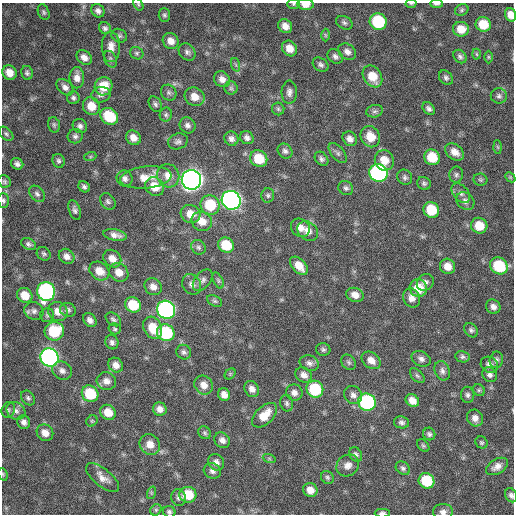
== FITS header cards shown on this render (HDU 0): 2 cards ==
NAXIS1  =                  512 / Axis length
NAXIS2  =                  512 / Axis length

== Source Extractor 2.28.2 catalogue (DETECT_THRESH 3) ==
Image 512 x 512 px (HDU 0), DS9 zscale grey, 1 PNG px = 1 image px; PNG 516 x 516 px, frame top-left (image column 1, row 512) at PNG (2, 3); each listed source drawn as its Kron ellipse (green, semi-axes under 4 px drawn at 4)
Background 399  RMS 21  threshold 63.9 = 3 sigma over >= 5 px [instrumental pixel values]
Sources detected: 210; all 210 listed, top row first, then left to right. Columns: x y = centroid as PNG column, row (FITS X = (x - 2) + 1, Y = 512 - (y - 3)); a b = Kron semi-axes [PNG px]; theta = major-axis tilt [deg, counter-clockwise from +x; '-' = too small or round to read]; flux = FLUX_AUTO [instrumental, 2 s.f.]
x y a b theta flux
411 3 5 3 - 1.5e+03
138 4 6 4 -58 2.0e+03
294 4 6 5 - 2.1e+03
305 4 8 5 -2 1.3e+04
436 4 6 3 0 3.1e+03
462 10 7 5 25 2.9e+03
98 11 7 6 - 5.5e+03
44 12 8 5 -68 3.1e+03
164 15 6 5 - 3.0e+03
511 15 7 5 -72 1.3e+04
378 22 9 8 - 9.4e+04
344 23 8 6 -29 4.0e+03
483 24 8 7 - 2.9e+04
285 26 7 6 - 1.1e+04
105 28 6 5 - 3.5e+03
461 29 8 7 - 1.8e+04
325 35 6 4 -89 2.2e+03
119 36 8 6 -27 3.5e+03
171 41 8 7 - 1.1e+04
111 47 15 9 -90 1.2e+04
290 48 8 7 - 1.5e+04
187 52 9 7 -50 4.9e+03
347 52 10 7 -36 7.1e+03
137 53 7 6 - 2.9e+03
476 54 5 3 - 1.5e+03
335 56 8 6 -40 5.1e+03
460 56 7 6 - 3.8e+03
84 57 8 6 -41 8.7e+03
488 57 6 4 -90 1.8e+03
110 59 9 6 -63 3.8e+03
236 65 7 4 -71 3.0e+03
321 65 8 6 -37 4.2e+03
9 73 7 7 - 1.5e+04
27 73 7 6 - 3.5e+03
372 76 12 8 -56 2.5e+04
77 78 10 7 -90 9.5e+03
446 78 8 6 -52 3.8e+03
222 79 8 7 - 8.7e+03
103 86 9 8 - 2.8e+04
65 87 10 6 -44 6.9e+03
231 88 6 6 - 3.5e+03
289 92 11 7 89 6.7e+03
169 93 8 7 - 4.1e+03
101 95 9 7 13 5.2e+03
499 96 8 7 - 4.4e+03
194 97 10 9 - 1.5e+04
73 98 6 6 - 3.8e+03
155 104 8 6 -58 3.8e+03
91 106 9 8 - 2.0e+04
278 109 6 6 - 2.8e+03
429 109 7 5 -50 4.6e+03
375 111 8 6 15 3.8e+03
166 115 7 6 - 3.3e+03
109 116 9 7 -37 5.2e+04
54 125 8 6 -75 3.0e+03
187 125 8 7 - 5.6e+03
80 126 7 7 - 4.8e+03
6 134 8 5 -45 3.4e+03
75 136 7 7 - 4.2e+03
370 137 11 9 -60 2.2e+04
133 138 8 6 -44 1.1e+04
247 138 7 6 - 5.2e+03
231 139 7 7 - 5.9e+03
350 139 8 6 -47 7.4e+03
178 141 10 8 20 5.2e+03
498 147 7 4 -88 2.0e+03
285 151 8 7 - 4.6e+03
455 152 10 7 -39 1.2e+04
338 153 12 6 -49 4.8e+03
90 157 6 4 19 1.9e+03
432 157 8 7 - 3.3e+04
259 159 9 8 - 3.3e+04
322 159 8 6 -49 3.9e+03
384 160 10 9 - 1.9e+04
58 161 7 6 - 3.5e+03
17 164 6 5 - 4.8e+03
378 173 9 8 - 3.2e+05
456 175 8 7 - 3.9e+03
168 176 12 11 - 1.5e+04
146 177 26 11 6 2.4e+04
405 177 8 7 - 3.9e+03
510 177 6 4 -45 2.0e+03
125 178 8 7 - 5.4e+03
191 180 10 9 - 1.2e+06
480 180 7 6 - 2.6e+03
4 182 6 5 - 2.8e+03
424 183 7 6 - 3.3e+03
84 187 6 5 - 3.7e+03
155 187 10 8 -41 2.3e+04
346 188 8 6 -38 3.9e+03
461 193 11 7 -49 6.4e+03
37 194 9 6 -47 4.9e+03
268 195 7 6 - 3.3e+03
3 200 7 5 -88 3.4e+03
231 200 10 9 - 6.7e+05
108 201 9 6 -51 3.9e+03
465 201 10 8 -46 6.6e+03
210 205 10 9 - 4.8e+04
75 210 10 5 -71 4.7e+03
431 210 8 7 - 4.4e+04
191 214 10 9 - 1.7e+04
202 221 10 9 - 1.7e+04
479 226 8 7 - 2.7e+04
300 228 10 8 -38 1.0e+04
308 231 11 9 -38 1.0e+04
115 235 12 5 -11 8.0e+03
29 244 8 5 -26 4.4e+03
226 245 8 7 - 3.9e+04
198 247 8 6 -46 3.9e+03
44 254 7 6 - 3.3e+03
67 256 8 7 - 7.1e+03
112 259 10 8 -41 1.2e+04
299 266 11 6 -47 1.7e+04
447 266 8 7 - 1.4e+04
499 266 9 8 - 6.2e+04
99 271 11 8 -37 1.6e+04
119 272 10 8 -38 1.4e+04
203 280 12 7 50 6.7e+03
218 280 8 4 -64 2.9e+03
425 282 9 7 43 6.2e+03
192 284 11 9 -56 8.1e+03
153 287 9 8 - 8.9e+03
418 288 9 8 - 3.0e+04
46 291 9 9 - 3.3e+05
25 295 8 7 - 2.0e+04
355 295 9 7 -19 8.9e+03
412 298 10 8 -66 9.7e+03
215 301 8 5 -26 3.2e+03
133 305 8 7 - 4.1e+04
493 307 7 7 - 6.5e+03
68 310 8 6 -21 4.3e+03
166 310 9 8 - 4.3e+05
34 311 10 8 -29 6.2e+03
58 311 10 9 - 1.3e+04
47 315 7 7 - 3.5e+03
113 319 8 5 -39 3.4e+03
90 320 8 6 -49 6.7e+03
153 328 12 9 -63 2.7e+04
115 329 6 5 - 2.7e+03
471 330 8 6 -51 3.6e+03
54 331 10 9 - 5.7e+04
166 333 9 8 - 1.0e+05
112 342 7 6 - 4.5e+03
323 349 7 6 - 3.3e+03
184 352 7 7 - 4.1e+03
50 357 9 8 - 5.8e+05
462 357 7 5 -11 3.3e+03
421 359 10 7 -26 6.0e+03
371 360 10 7 -37 1.1e+04
496 360 8 6 79 4.5e+03
349 362 8 6 -52 3.2e+03
309 363 10 7 -19 6.0e+03
116 365 8 7 - 9.0e+03
489 365 9 7 -35 7.9e+03
62 371 10 8 -32 6.9e+03
442 371 10 7 -68 5.8e+03
230 374 6 5 - 2.0e+03
304 375 9 7 -36 7.9e+03
490 375 8 7 - 4.8e+03
417 376 9 5 -45 3.3e+03
106 381 10 8 -16 8.9e+03
204 385 10 8 -51 1.2e+04
252 389 8 7 - 8.7e+03
315 389 9 8 - 7.2e+04
479 390 6 5 - 2.5e+03
294 393 8 8 - 7.3e+03
90 394 9 8 - 5.6e+04
224 395 6 6 - 9.9e+03
353 395 9 8 - 7.3e+03
468 395 8 7 - 4.1e+03
28 398 8 6 -47 3.8e+03
412 401 7 6 - 1.1e+04
367 402 9 8 - 2.1e+05
287 403 8 6 -77 3.8e+03
160 409 7 6 - 8.3e+03
8 410 8 6 64 3.1e+03
16 411 10 8 -35 6.2e+03
108 412 8 7 - 2.0e+04
264 415 15 8 44 2.2e+04
475 418 8 8 - 8.8e+03
92 421 6 5 - 2.0e+03
24 422 7 6 - 6.4e+03
402 422 8 6 -10 4.3e+03
45 433 9 7 -47 1.1e+04
205 433 7 6 - 2.8e+03
429 434 6 6 - 3.6e+03
222 440 8 7 - 7.0e+03
481 442 6 5 - 2.6e+03
150 444 11 9 -50 1.5e+04
423 446 7 5 -48 2.5e+03
356 455 8 6 -58 4.1e+03
269 458 6 4 -19 2.0e+03
216 462 8 7 - 7.2e+03
348 465 12 10 38 9.9e+03
497 466 12 7 31 8.9e+03
403 468 8 6 -39 4.0e+03
212 471 9 7 -26 6.1e+03
3 474 6 4 -71 1.9e+03
327 477 7 6 - 2.9e+03
102 478 20 8 -39 1.3e+04
426 481 8 7 - 5.3e+04
310 490 7 6 - 1.2e+04
151 493 6 4 72 2.2e+03
188 495 8 8 - 3.6e+04
511 495 7 5 -62 4.3e+03
179 497 8 7 - 4.9e+03
156 510 6 5 - 2.4e+03
169 512 6 5 - 3.3e+03
443 512 10 8 4 6.8e+03
382 513 7 4 0 4.6e+03
At the frame edge (FLAGS 8, measured only in part): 12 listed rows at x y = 411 3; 138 4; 294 4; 305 4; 436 4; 511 15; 3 200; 3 474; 511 495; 169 512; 443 512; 382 513